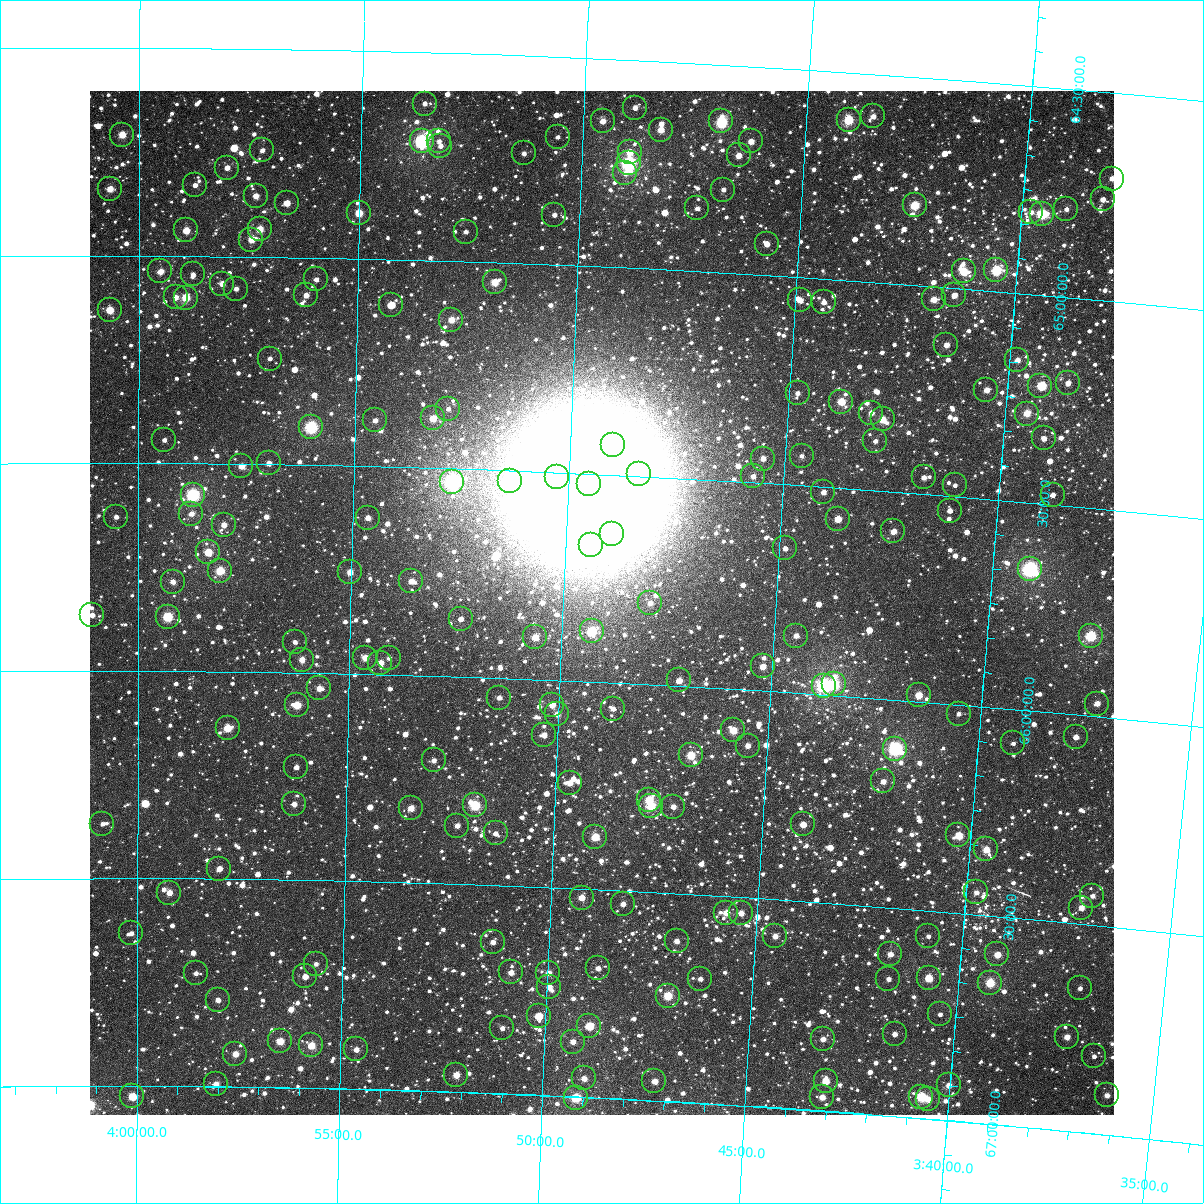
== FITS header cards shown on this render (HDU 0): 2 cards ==
NAXIS1  =                 1024
NAXIS2  =                 1024

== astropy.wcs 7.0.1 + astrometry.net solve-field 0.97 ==
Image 1024 x 1024 px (HDU 0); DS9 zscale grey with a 90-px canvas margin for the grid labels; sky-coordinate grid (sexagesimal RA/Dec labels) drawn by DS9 from the SOLVED WCS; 213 Tycho-2 reference stars matched to detected sources circled (green)
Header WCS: RA---TAN-SIP/DEC--TAN-SIP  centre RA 03:49:06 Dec +65:49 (57.27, +65.81 deg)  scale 8.67 arcsec/px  FOV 148.0' x 148.0'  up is +177 deg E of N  parity flipped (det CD > 0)
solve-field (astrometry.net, Tycho-2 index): VERIFIED the header's WCS against the Tycho-2 star catalogue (verified at 6 index scales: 16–213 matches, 0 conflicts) and refined it, rather than solving blind
Solved WCS: RA---TAN-SIP/DEC--TAN-SIP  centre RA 03:49:06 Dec +65:49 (57.27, +65.81 deg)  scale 8.67 arcsec/px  FOV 148.0' x 148.0'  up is +177 deg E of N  parity flipped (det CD > 0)
The solver's refit moves the header's centre by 0.11 arcsec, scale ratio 1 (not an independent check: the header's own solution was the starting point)
Tycho-2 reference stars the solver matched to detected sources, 213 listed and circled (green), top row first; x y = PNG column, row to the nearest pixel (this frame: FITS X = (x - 90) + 1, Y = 1024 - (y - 91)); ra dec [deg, ICRS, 3 dp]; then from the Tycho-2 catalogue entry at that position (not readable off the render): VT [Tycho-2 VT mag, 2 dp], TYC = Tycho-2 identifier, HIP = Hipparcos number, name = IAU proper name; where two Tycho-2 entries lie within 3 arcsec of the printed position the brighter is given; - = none
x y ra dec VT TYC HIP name
425 104 58.394 +64.624 11.88 4071-2-1 - -
635 108 57.214 +64.614 11.29 4071-1052-1 - -
873 116 55.877 +64.602 11.58 4071-796-1 - -
849 120 56.013 +64.614 9.02 4071-222-1 17431 -
603 121 57.392 +64.650 11.03 4071-158-1 - -
721 121 56.725 +64.636 8.62 4071-106-1 - -
661 130 57.064 +64.664 10.33 4071-642-1 - -
122 135 60.096 +64.709 10.02 4072-1361-1 - -
558 137 57.643 +64.693 12.48 4071-1371-1 - -
422 141 58.407 +64.713 7.81 4071-1195-1 18210 -
439 141 58.309 +64.713 12.38 4071-1217-1 - -
751 141 56.553 +64.681 11.32 4071-318-1 - -
440 146 58.300 +64.724 11.90 4071-1131-1 - -
262 150 59.305 +64.744 11.53 4071-1205-1 - -
630 152 57.233 +64.722 11.07 4071-1307-1 - -
524 153 57.829 +64.735 11.78 4071-1115-1 - -
739 155 56.618 +64.716 10.72 4071-1187-1 - -
629 163 57.236 +64.748 7.74 4071-965-1 17831 -
227 168 59.503 +64.787 11.61 4071-801-1 - -
625 173 57.252 +64.773 12.11 4071-925-1 - -
1112 179 54.509 +64.706 10.96 4070-1365-1 - -
195 185 59.684 +64.830 11.58 4071-771-1 - -
110 189 60.165 +64.840 10.37 4072-1275-1 - -
723 190 56.693 +64.800 11.69 4071-1271-1 - -
256 196 59.338 +64.854 10.87 4071-749-1 - -
1103 199 54.551 +64.758 11.56 4070-665-1 - -
287 203 59.161 +64.870 10.85 4071-569-1 - -
915 205 55.608 +64.808 9.22 4070-891-1 - -
697 208 56.835 +64.849 11.39 4071-1343-1 - -
1066 209 54.750 +64.789 11.62 4070-517-1 - -
1031 212 54.946 +64.804 11.31 4070-961-1 - -
359 213 58.752 +64.891 9.91 4071-1305-1 - -
1042 214 54.886 +64.805 8.69 4070-1439-1 17073 -
554 215 57.643 +64.880 11.76 4071-957-1 - -
260 229 59.314 +64.934 10.15 4071-401-1 - -
186 230 59.732 +64.939 10.29 4071-781-1 - -
466 232 58.142 +64.929 12.46 4071-961-1 - -
251 240 59.360 +64.959 10.58 4071-383-1 - -
767 244 56.430 +64.925 11.58 4071-1043-1 - -
996 270 55.117 +64.950 8.88 4070-986-1 17154 -
160 271 59.877 +65.037 10.74 4071-227-1 - -
964 271 55.303 +64.958 9.57 4070-882-1 - -
193 274 59.692 +65.045 11.26 4071-419-1 - -
316 279 58.987 +65.053 11.18 4071-755-1 - -
495 282 57.968 +65.048 9.95 4071-61-1 - -
222 284 59.523 +65.066 11.06 4071-267-1 - -
236 289 59.444 +65.078 11.82 4071-9-1 - -
306 295 59.044 +65.092 11.02 4071-1013-1 - -
954 295 55.345 +65.016 11.66 4070-932-1 - -
176 297 59.789 +65.101 11.05 4071-5-1 - -
186 298 59.730 +65.102 9.56 4071-101-1 18608 -
934 299 55.461 +65.031 10.93 4070-812-1 - -
800 300 56.221 +65.056 11.30 4071-1325-1 - -
824 302 56.085 +65.057 11.10 4071-1019-1 - -
391 305 58.556 +65.110 11.64 4071-607-1 - -
110 310 60.166 +65.132 10.10 4072-1213-1 - -
451 320 58.208 +65.142 10.23 4071-567-1 - -
946 345 55.368 +65.138 11.00 4070-776-1 - -
270 359 59.245 +65.245 11.97 4071-867-1 - -
1017 360 54.956 +65.161 11.12 4070-1498-1 - -
1068 383 54.656 +65.206 11.10 4070-804-1 - -
1040 386 54.812 +65.218 11.41 4070-1042-1 - -
986 390 55.119 +65.239 10.84 4070-978-1 - -
798 393 56.202 +65.279 11.62 4071-147-1 - -
841 402 55.947 +65.293 9.75 4071-655-1 - -
448 409 58.209 +65.357 11.93 4071-1317-1 - -
871 413 55.770 +65.314 10.97 4071-205-1 - -
1027 414 54.875 +65.287 10.04 4070-246-1 - -
433 418 58.297 +65.380 10.10 4071-1015-1 - -
883 419 55.703 +65.329 9.93 4070-188-1 - -
375 420 58.632 +65.389 11.51 4071-1071-1 - -
311 427 59.003 +65.409 8.31 4071-153-1 - -
1044 438 54.768 +65.344 11.21 4070-1164-1 - -
164 440 59.850 +65.444 11.91 4071-19-1 - -
875 441 55.736 +65.381 11.84 4071-339-1 - -
613 445 57.252 +65.428 10.15 4071-761-1 - -
802 456 56.155 +65.430 11.98 4071-421-1 - -
763 459 56.377 +65.442 11.60 4071-577-1 - -
269 463 59.243 +65.497 10.86 4071-1347-1 - -
241 466 59.401 +65.505 10.40 4071-911-1 - -
639 474 57.089 +65.495 9.93 4071-553-1 - -
753 476 56.429 +65.486 11.58 4071-745-1 - -
557 477 57.564 +65.511 10.52 4071-1025-1 - -
924 477 55.440 +65.461 11.46 4070-240-1 - -
510 481 57.836 +65.526 10.79 4071-375-1 - -
452 482 58.174 +65.532 7.42 4071-175-1 18142 -
589 484 57.380 +65.526 4.62 4071-1894-1 17884 -
955 485 55.258 +65.473 12.13 4070-742-1 - -
823 492 56.016 +65.513 11.13 4071-171-1 - -
193 495 59.683 +65.576 8.11 4071-927-1 18594 -
1053 495 54.687 +65.478 11.75 4070-500-1 - -
950 511 55.276 +65.536 11.98 4070-556-1 - -
191 514 59.690 +65.621 11.14 4071-943-1 - -
116 517 60.129 +65.629 11.54 4076-487-1 - -
368 518 58.660 +65.624 10.95 4071-579-1 - -
838 519 55.921 +65.575 10.55 4071-351-1 - -
224 525 59.500 +65.647 11.29 4075-378-1 - -
893 531 55.593 +65.595 10.60 4070-398-1 - -
612 534 57.232 +65.643 11.11 4075-150-1 - -
591 545 57.350 +65.671 10.26 4075-384-1 - -
785 548 56.217 +65.654 11.56 4075-406-1 - -
208 552 59.590 +65.714 10.02 4075-338-1 - -
1030 569 54.780 +65.660 7.61 4074-580-1 17036 -
220 571 59.520 +65.758 9.34 4075-398-1 - -
350 572 58.758 +65.756 10.50 4075-258-1 - -
411 581 58.395 +65.774 11.00 4075-470-1 - -
173 582 59.797 +65.785 10.98 4075-158-1 - -
650 603 56.988 +65.804 11.31 4075-84-1 - -
92 615 60.270 +65.865 10.98 4076-1426-1 - -
168 617 59.826 +65.870 8.93 4075-264-1 - -
461 619 58.099 +65.862 11.48 4075-316-1 - -
592 631 57.325 +65.879 9.12 4075-94-1 - -
796 636 56.121 +65.862 11.38 4075-86-1 - -
1091 636 54.392 +65.808 8.68 4074-408-1 16907 -
535 637 57.657 +65.899 10.41 4075-626-1 - -
295 642 59.073 +65.927 11.86 4075-392-1 - -
365 658 58.656 +65.961 10.28 4075-202-1 - -
389 658 58.514 +65.961 11.75 4075-390-1 - -
302 660 59.030 +65.969 10.46 4075-1737-1 - -
380 663 58.565 +65.972 10.61 4075-1732-1 - -
763 666 56.305 +65.941 10.78 4075-362-1 - -
679 680 56.795 +65.987 10.70 4075-1702-1 - -
834 684 55.879 +65.973 8.75 4075-1731-1 - -
824 686 55.938 +65.978 7.87 4075-1712-1 - -
319 688 58.925 +66.037 10.80 4075-1580-1 - -
919 695 55.373 +65.984 10.19 4074-1036-1 - -
499 698 57.855 +66.048 11.44 4075-1520-1 - -
1097 704 54.316 +65.968 10.94 4074-878-1 - -
297 705 59.054 +66.079 9.77 4075-1457-1 - -
552 705 57.539 +66.060 10.71 4075-1564-1 - -
613 709 57.178 +66.063 11.74 4075-1530-1 - -
557 714 57.506 +66.082 10.90 4075-1504-1 - -
959 714 55.129 +66.022 11.37 4074-234-1 - -
228 728 59.465 +66.137 9.55 4075-1281-1 18533 -
733 730 56.458 +66.100 10.46 4075-1419-1 - -
544 735 57.580 +66.134 12.29 4075-1418-1 - -
1076 737 54.425 +66.053 11.16 4074-32-1 - -
1013 743 54.792 +66.082 11.61 4074-808-1 - -
748 746 56.365 +66.134 10.98 4075-1451-1 - -
895 749 55.487 +66.118 7.88 4074-268-1 17273 -
691 755 56.699 +66.165 9.63 4075-1414-1 - -
434 760 58.232 +66.204 11.36 4075-1284-1 - -
296 767 59.052 +66.228 11.25 4075-1190-1 - -
883 781 55.545 +66.198 10.89 4074-144-1 - -
570 783 57.415 +66.246 10.68 4075-1004-1 - -
649 800 56.936 +66.277 9.73 4075-1153-1 - -
294 804 59.061 +66.317 10.96 4075-1440-1 - -
475 805 57.976 +66.309 8.94 4075-1200-1 - -
651 806 56.922 +66.292 9.35 4075-1196-1 - -
673 807 56.788 +66.291 10.97 4075-992-1 - -
411 808 58.360 +66.321 10.31 4075-1447-1 - -
102 824 60.210 +66.369 11.73 4076-615-1 - -
803 824 56.005 +66.315 10.62 4075-1048-1 - -
457 826 58.078 +66.359 11.32 4075-1672-1 - -
496 833 57.847 +66.375 11.58 4075-966-1 - -
958 835 55.072 +66.314 9.78 4074-52-1 - -
595 837 57.248 +66.374 9.64 4075-906-1 - -
986 849 54.899 +66.342 10.14 4074-116-1 - -
219 869 59.504 +66.475 11.18 4075-763-1 - -
976 892 54.937 +66.447 11.16 4074-1360-1 - -
169 893 59.806 +66.534 10.60 4075-871-1 - -
1092 896 54.239 +66.430 11.56 4074-1452-1 - -
582 898 57.310 +66.521 10.27 4075-1289-1 - -
623 904 57.060 +66.531 11.48 4075-1163-1 - -
1081 908 54.298 +66.461 10.69 4074-1324-1 - -
726 913 56.434 +66.539 10.33 4075-569-1 17566 -
741 913 56.343 +66.538 10.86 4075-1470-1 - -
131 933 60.035 +66.632 11.46 4076-165-1 - -
775 936 56.130 +66.588 11.08 4075-672-1 - -
928 936 55.204 +66.562 11.56 4074-1434-1 - -
677 941 56.724 +66.614 10.87 4075-888-1 - -
493 942 57.838 +66.637 11.13 4075-694-1 - -
890 954 55.425 +66.611 10.93 4074-1003-1 - -
997 954 54.778 +66.592 10.41 4074-1202-1 - -
316 964 58.911 +66.701 11.57 4075-1066-1 - -
598 968 57.192 +66.689 11.24 4075-1357-1 - -
511 972 57.721 +66.708 10.77 4075-877-1 - -
196 973 59.641 +66.728 11.59 4075-725-1 - -
548 973 57.493 +66.706 10.95 4075-883-1 - -
305 976 58.975 +66.732 11.02 4075-720-1 - -
929 978 55.182 +66.662 9.82 4074-947-1 17176 -
700 979 56.568 +66.701 11.28 4075-1625-1 - -
888 979 55.425 +66.672 11.45 4074-1427-1 - -
990 983 54.808 +66.661 10.00 4074-697-1 - -
549 987 57.485 +66.739 10.98 4075-1389-1 - -
1080 988 54.262 +66.655 12.05 4074-1158-1 - -
668 996 56.760 +66.747 9.42 4075-1392-1 - -
218 1000 59.504 +66.792 11.03 4075-1518-1 - -
940 1014 55.095 +66.747 11.70 4074-1428-1 - -
539 1016 57.542 +66.810 10.91 4075-719-1 - -
589 1026 57.229 +66.829 9.49 4075-634-1 - -
502 1028 57.762 +66.843 11.49 4075-1264-1 - -
895 1034 55.362 +66.803 11.05 4074-677-1 - -
1067 1037 54.312 +66.774 10.52 4074-1314-1 - -
823 1039 55.797 +66.828 11.03 4075-845-1 - -
280 1041 59.121 +66.890 10.03 4075-678-1 - -
573 1042 57.326 +66.868 10.94 4075-1295-1 - -
311 1045 58.929 +66.898 9.75 4075-315-1 18380 -
356 1049 58.653 +66.905 11.02 4075-603-1 - -
235 1054 59.394 +66.921 10.46 4075-851-1 - -
1094 1056 54.137 +66.815 12.00 4074-1053-1 - -
456 1075 58.033 +66.959 10.22 4075-243-1 - -
584 1078 57.246 +66.956 11.15 4075-1043-1 - -
654 1081 56.813 +66.954 10.64 4075-932-1 - -
826 1081 55.763 +66.928 9.95 4075-841-1 - -
216 1084 59.512 +66.994 10.62 4075-1113-1 - -
949 1085 55.007 +66.915 10.58 4074-329-1 - -
1107 1095 54.034 +66.905 10.89 4074-1121-1 - -
132 1096 60.026 +67.025 9.50 4076-76-1 - -
822 1097 55.777 +66.967 10.60 4075-93-1 - -
921 1097 55.168 +66.949 8.91 4074-1152-1 - -
576 1098 57.293 +67.003 9.15 4075-997-1 - -
928 1099 55.125 +66.954 10.54 4074-361-1 - -